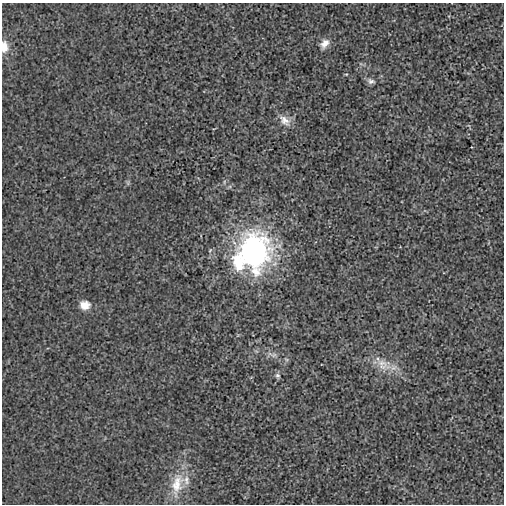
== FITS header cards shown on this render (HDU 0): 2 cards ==
NAXIS1  =                  502
NAXIS2  =                  502

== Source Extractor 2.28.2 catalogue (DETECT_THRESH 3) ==
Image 502 x 502 px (HDU 0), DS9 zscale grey, 1 PNG px = 1 image px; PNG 506 x 506 px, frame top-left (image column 1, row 502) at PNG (2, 3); no overlay
Background -1.66e-04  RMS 0.0029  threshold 0.00861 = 3 sigma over >= 5 px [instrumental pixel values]
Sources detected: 13; all 13 listed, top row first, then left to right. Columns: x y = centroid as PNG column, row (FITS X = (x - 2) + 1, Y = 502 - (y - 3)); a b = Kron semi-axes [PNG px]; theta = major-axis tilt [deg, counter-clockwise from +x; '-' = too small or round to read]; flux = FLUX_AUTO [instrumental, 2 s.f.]
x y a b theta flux
325 44 14 9 50 1.6
4 47 13 8 -90 2.1
346 74 5 3 - 0.19
371 81 11 7 -11 0.73
285 120 19 11 -43 1.9
224 182 6 4 72 0.3
253 253 18 15 55 110
85 305 11 9 -6 2.3
274 355 8 6 20 0.67
383 365 25 16 -22 3.9
277 376 8 6 -57 0.53
186 480 15 9 -86 1.7
177 484 37 17 78 5.9
At the frame edge (FLAGS 8, measured only in part): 1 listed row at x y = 4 47